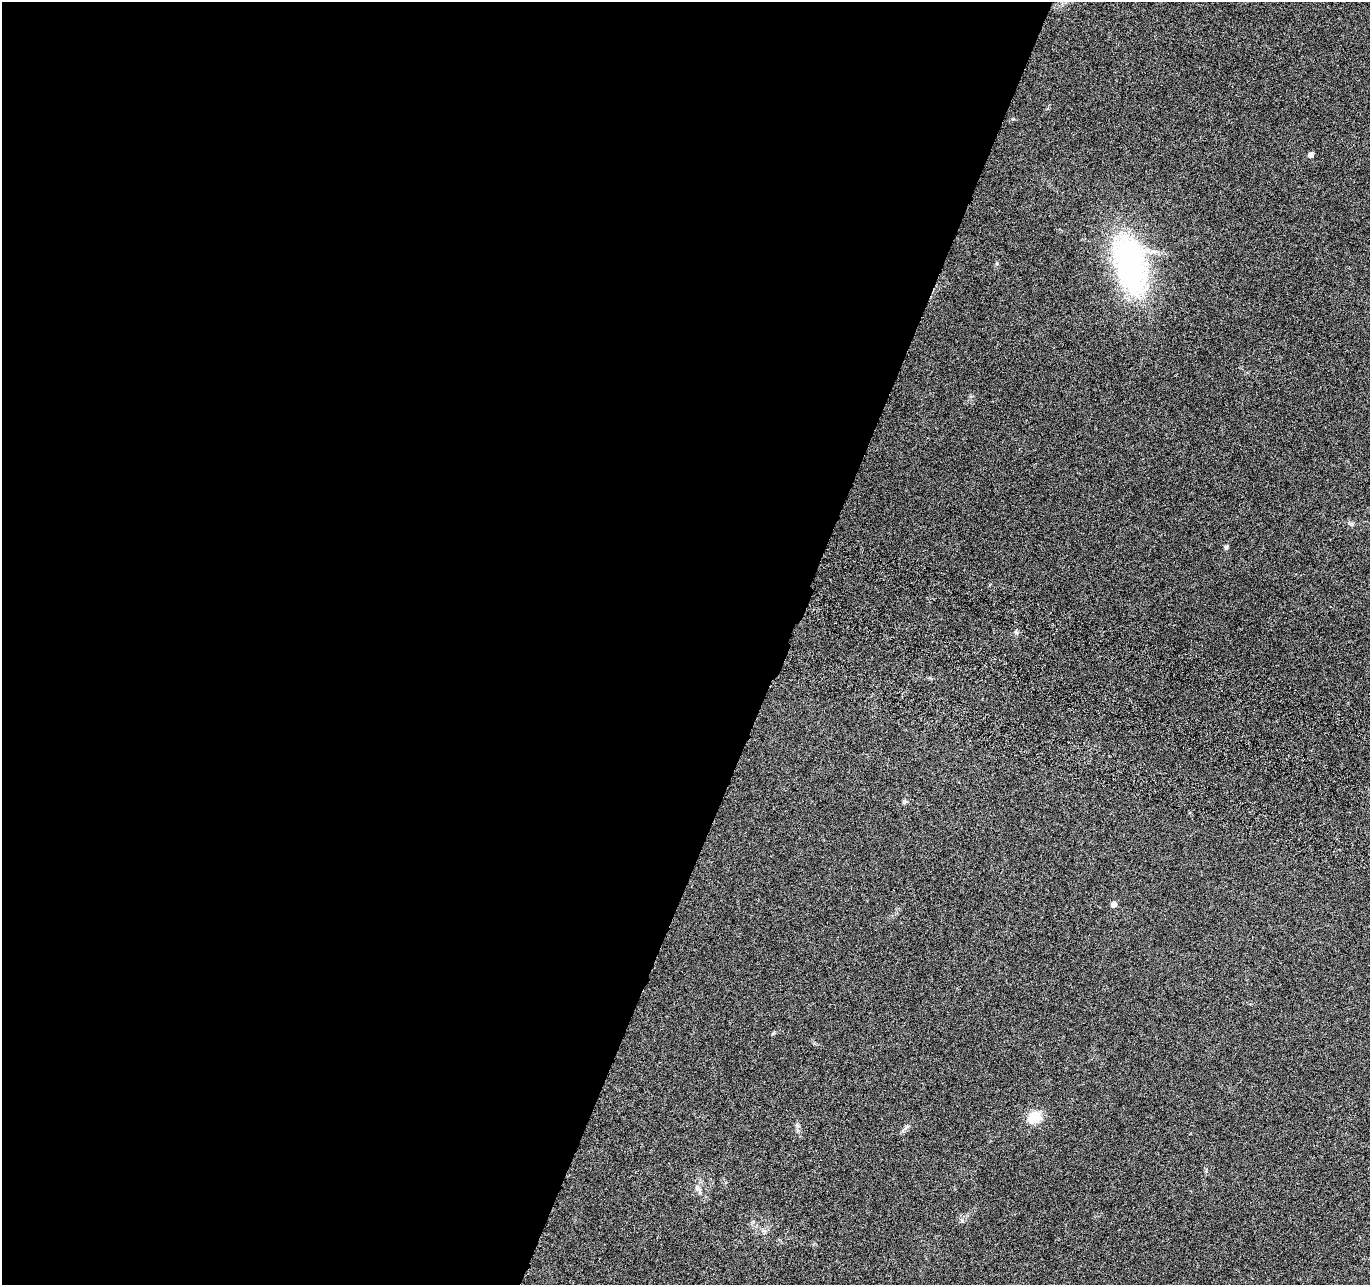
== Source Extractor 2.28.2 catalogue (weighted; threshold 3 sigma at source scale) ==
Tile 5 of 4 x 4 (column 1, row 2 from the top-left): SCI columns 24-1391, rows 2833-4115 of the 5526 x 5730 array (HDU 1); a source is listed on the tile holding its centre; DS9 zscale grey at full resolution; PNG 1372 x 1287 px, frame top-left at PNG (2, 2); no overlay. Shown black and unused: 57% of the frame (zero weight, under 3 of 6 exposures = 3% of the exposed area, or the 3 px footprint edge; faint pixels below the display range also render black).
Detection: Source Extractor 2.28.2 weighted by HDU 2 'WHT'; one run over the whole footprint, this tile lists its part. Background 0.0879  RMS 0.0055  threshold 0.0225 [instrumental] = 3 sigma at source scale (4.09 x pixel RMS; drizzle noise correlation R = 1.36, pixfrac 0.8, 0.0396/0.0396 arcsec/px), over >= 5 px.
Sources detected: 10; all 10 listed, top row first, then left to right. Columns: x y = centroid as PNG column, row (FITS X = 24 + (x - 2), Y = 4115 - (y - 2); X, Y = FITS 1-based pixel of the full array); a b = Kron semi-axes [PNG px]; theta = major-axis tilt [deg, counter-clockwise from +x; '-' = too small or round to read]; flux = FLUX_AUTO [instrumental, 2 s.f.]
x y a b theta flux
1310 154 5 4 - 2.6
1130 264 77 39 -76 100
1226 547 5 4 - 0.88
1016 632 6 4 -1 0.84
904 802 6 5 - 0.83
1114 904 5 4 - 3.5
773 1033 6 4 71 0.53
1034 1117 11 9 21 13
797 1125 7 5 -46 1.1
697 1188 10 7 -68 1.9